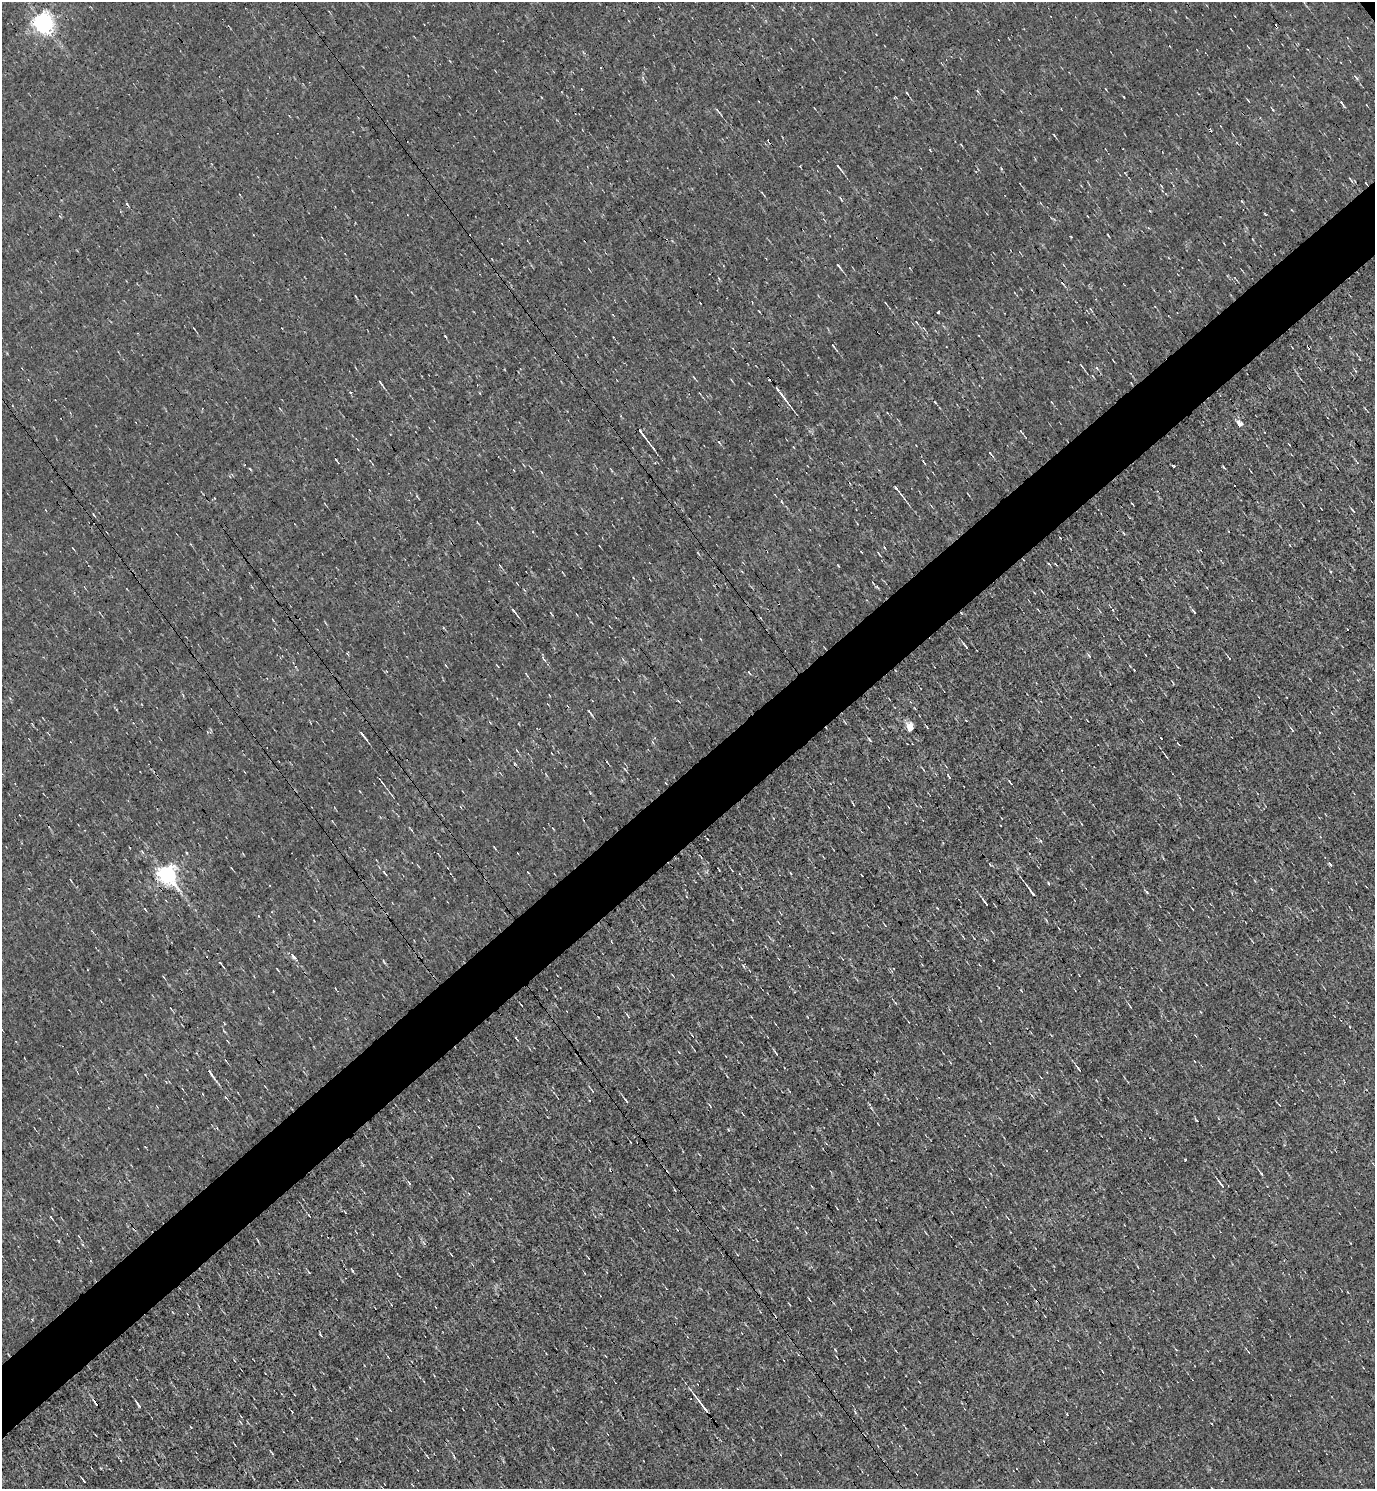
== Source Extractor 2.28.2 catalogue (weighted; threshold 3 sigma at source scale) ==
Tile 7 of 4 x 4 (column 3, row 2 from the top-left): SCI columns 3042-4414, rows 2973-4459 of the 5939 x 5945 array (HDU 1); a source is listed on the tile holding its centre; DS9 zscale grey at full resolution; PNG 1377 x 1491 px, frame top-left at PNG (2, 2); no overlay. Shown black and unused: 5% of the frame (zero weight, under 3 of 4 exposures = <1% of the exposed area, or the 3 px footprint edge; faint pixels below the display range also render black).
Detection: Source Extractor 2.28.2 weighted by HDU 2 'WHT'; one run over the whole footprint, this tile lists its part. Background -0.00744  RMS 0.058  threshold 0.262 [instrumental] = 3 sigma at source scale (4.5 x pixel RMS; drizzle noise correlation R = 1.50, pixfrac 1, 0.05/0.05 arcsec/px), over >= 5 px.
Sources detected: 80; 7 cosmic-ray / hot-pixel residue — not listed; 1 inside a brighter listed object's ellipse — not listed separately; the other 72 listed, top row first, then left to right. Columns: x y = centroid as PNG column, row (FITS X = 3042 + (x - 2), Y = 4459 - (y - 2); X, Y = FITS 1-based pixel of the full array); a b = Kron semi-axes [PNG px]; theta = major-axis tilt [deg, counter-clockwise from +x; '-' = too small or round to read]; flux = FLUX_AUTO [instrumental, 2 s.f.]
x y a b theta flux
44 23 7 6 - 3400
1356 77 8 4 -49 11
907 93 5 3 - 5.1
1342 103 6 3 -44 9
717 110 8 4 -47 9.2
1054 135 4 3 - 4.7
839 168 11 3 -51 14
1366 183 4 2 - 3.5
1108 235 4 2 - 4.8
839 266 8 2 -51 11
938 312 3 3 - 15
833 346 7 3 -56 7.3
1082 366 5 3 - 5.5
381 383 9 3 -56 9.3
782 396 32 3 -53 46
1240 424 5 4 - 53
642 434 20 3 -54 31
793 447 4 2 - 3.7
989 452 3 3 - 19
1174 466 3 2 - 7.2
896 488 5 3 - 11
901 494 8 3 -47 10
782 502 5 3 - 5.1
1353 510 5 2 - 6.1
878 553 5 3 - 4.6
873 583 7 2 -45 6.6
1113 610 4 2 - 4.6
514 611 11 2 -53 14
1194 612 7 3 -50 9.2
966 646 7 2 -52 12
1089 656 6 4 -58 7.8
1229 657 5 2 - 6.3
544 659 9 3 -55 11
1134 670 2 2 - 5.1
590 713 9 3 -53 9.5
966 721 3 2 - 3.6
910 728 5 5 - 210
1292 730 7 2 -56 6.2
363 735 11 2 -52 18
869 739 7 2 -44 6.9
1178 744 4 2 - 5.7
625 769 7 2 -45 5.6
382 783 8 2 -54 7.3
1041 841 5 3 - 5.2
187 853 4 3 - 4.4
1330 864 4 3 - 15
384 873 7 3 -50 6.6
167 874 7 6 - 2900
1048 883 5 4 - 6.6
1031 892 15 3 -54 25
985 902 9 2 -51 13
220 963 4 3 - 6.2
277 969 4 2 - 3.8
164 977 5 3 - 5
1130 1006 6 2 -46 5.2
628 1016 6 3 -55 6.5
776 1053 7 3 -56 9.5
1078 1069 9 3 -54 9.9
211 1073 14 4 -55 21
592 1090 6 2 -45 5.8
626 1100 8 3 -53 8.3
1185 1160 3 3 - 13
1261 1174 5 3 - 7.5
409 1183 6 3 -54 7
1221 1184 10 3 -53 15
345 1212 3 2 - 4.1
51 1217 4 2 - 5.8
138 1405 9 2 -53 13
702 1406 21 2 -53 40
427 1456 7 2 -59 5.6
454 1456 5 3 - 6.2
83 1480 6 2 -52 9
Overlapping masked pixels (flux is a lower limit): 2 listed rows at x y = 782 396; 167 874
Unlisted compact peaks at least as high as the median listed source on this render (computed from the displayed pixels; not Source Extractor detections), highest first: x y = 293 957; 1147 892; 445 336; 835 1350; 838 565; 1223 467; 930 150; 1071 237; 743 965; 1097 368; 1273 110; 250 469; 320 1334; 728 1130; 1001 168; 384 962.